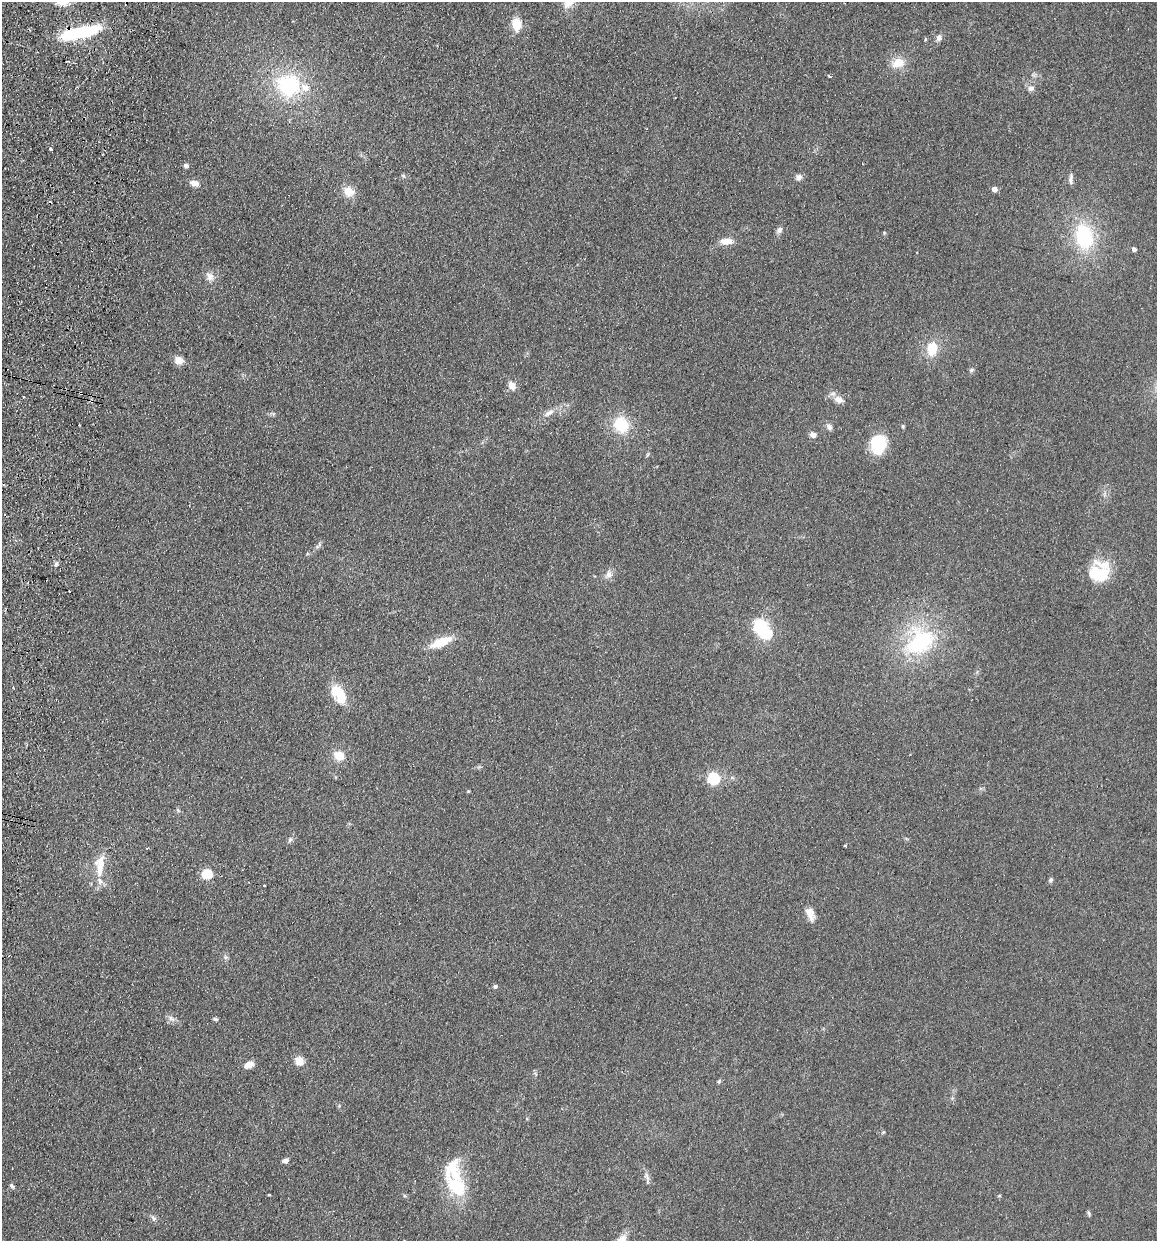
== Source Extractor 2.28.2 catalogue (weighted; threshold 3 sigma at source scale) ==
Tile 11 of 4 x 4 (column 3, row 3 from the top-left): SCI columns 2485-3639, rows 1254-2492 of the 5089 x 4985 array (HDU 1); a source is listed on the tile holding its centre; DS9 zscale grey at full resolution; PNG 1159 x 1243 px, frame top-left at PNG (2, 2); no overlay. Shown black and unused: <1% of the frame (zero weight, under 2 of 3 exposures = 3% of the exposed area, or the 3 px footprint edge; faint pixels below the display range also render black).
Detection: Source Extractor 2.28.2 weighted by HDU 2 'WHT'; one run over the whole footprint, this tile lists its part. Background 0.183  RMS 0.012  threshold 0.0541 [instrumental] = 3 sigma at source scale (4.5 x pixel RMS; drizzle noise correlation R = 1.50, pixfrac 1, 0.05/0.05 arcsec/px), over >= 5 px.
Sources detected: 74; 1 inside a brighter object's white glare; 3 cosmic-ray / hot-pixel residue — not listed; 5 inside a brighter listed object's ellipse — not listed separately; the other 65 listed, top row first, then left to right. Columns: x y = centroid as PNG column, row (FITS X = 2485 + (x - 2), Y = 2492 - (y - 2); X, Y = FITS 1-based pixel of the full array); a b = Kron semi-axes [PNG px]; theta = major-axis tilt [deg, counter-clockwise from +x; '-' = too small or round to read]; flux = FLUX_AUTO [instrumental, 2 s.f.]
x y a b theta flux
516 24 13 9 -87 22
80 33 38 9 12 110
939 38 8 7 - 4.8
925 39 5 3 - 1.1
67 61 3 2 - 1.2
898 63 14 11 20 20
288 85 28 26 -19 92
1031 88 9 7 14 4.3
51 149 3 3 - 2.4
186 166 6 6 - 3.3
403 176 6 5 - 1.9
799 177 8 7 - 4.7
1071 179 12 5 85 4.1
195 183 10 7 -16 8.1
994 189 4 4 - 8.5
348 191 14 12 -36 15
780 230 9 6 67 4
1084 236 28 19 -80 81
726 241 15 8 0 11
1134 249 4 4 - 4.7
210 276 11 10 - 7.6
932 348 12 10 76 29
179 360 9 7 -22 12
971 370 7 5 2 2.1
512 386 10 7 -62 9.1
81 393 3 3 - 2.4
23 397 3 2 - 1.3
839 399 13 10 -22 8.3
549 413 16 5 30 6.9
621 425 19 17 -58 38
829 427 9 7 -51 4.1
813 435 7 6 - 5.9
878 444 23 18 85 40
319 545 12 5 53 3.2
56 564 7 5 73 2.5
1099 572 25 23 38 49
609 574 11 8 -89 6.7
760 625 6 6 - 220
920 641 39 29 42 120
441 642 22 9 23 31
339 694 25 14 -58 29
339 756 12 9 -28 15
713 778 6 5 - 150
468 791 3 3 - 1.3
290 839 8 5 63 2.7
845 845 5 3 - 1.6
100 863 30 14 85 26
207 874 5 5 - 77
1051 880 6 5 - 2.2
264 886 3 2 - 1.8
810 914 18 9 -70 9.9
495 986 5 5 - 2.1
171 1018 9 5 -31 4.3
215 1019 7 4 -25 2
299 1061 5 5 - 41
249 1064 9 6 28 10
719 1081 6 4 47 1.5
883 1132 6 3 71 1.3
285 1160 7 5 17 3.6
646 1176 11 6 -57 4.5
12 1186 8 5 -52 2.5
456 1186 32 20 -43 52
999 1196 5 3 - 1
1089 1213 7 4 -72 1.9
153 1219 5 4 - 5.2
Overlapping masked pixels (flux is a lower limit): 2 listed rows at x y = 80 33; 81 393